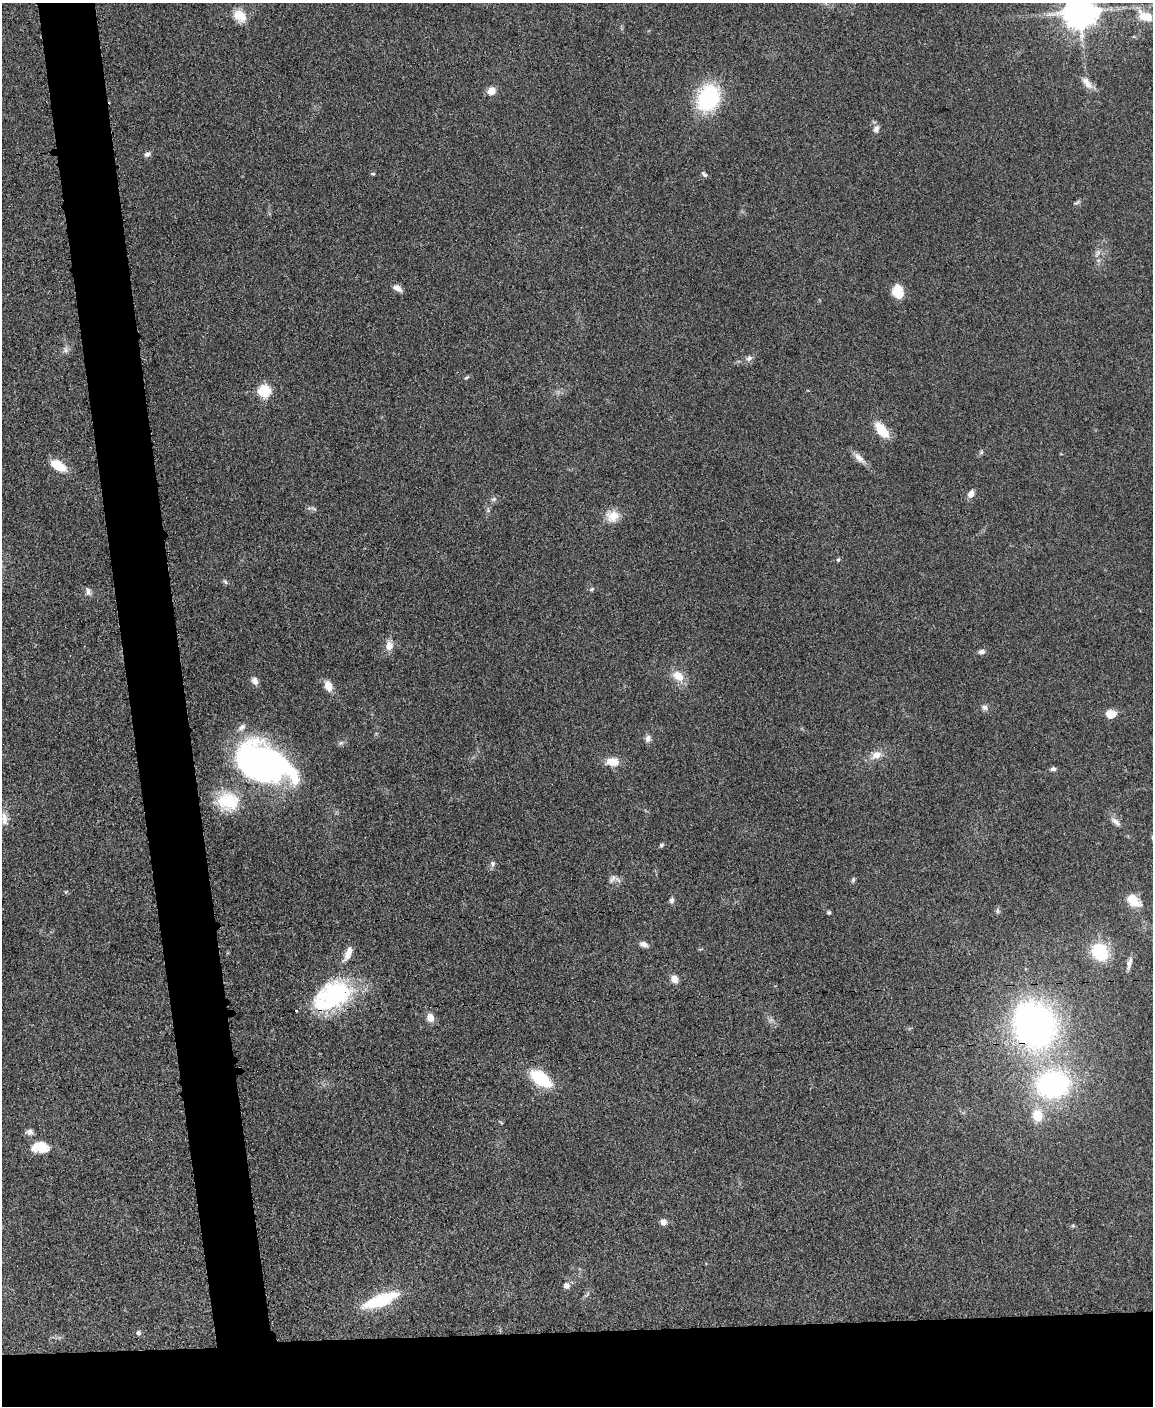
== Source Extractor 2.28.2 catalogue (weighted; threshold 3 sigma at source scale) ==
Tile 11 of 4 x 3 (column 3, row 3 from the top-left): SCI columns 2305-3455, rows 246-1649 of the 4612 x 4594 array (HDU 1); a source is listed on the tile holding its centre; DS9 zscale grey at full resolution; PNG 1155 x 1408 px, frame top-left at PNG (2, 3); no overlay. Shown black and unused: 10% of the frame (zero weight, under 3 of 5 exposures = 1% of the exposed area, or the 3 px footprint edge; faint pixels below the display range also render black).
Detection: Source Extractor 2.28.2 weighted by HDU 2 'WHT'; one run over the whole footprint, this tile lists its part. Background 0.0654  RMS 0.0062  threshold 0.0279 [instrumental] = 3 sigma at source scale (4.5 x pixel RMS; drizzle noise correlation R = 1.50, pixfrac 1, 0.05/0.05 arcsec/px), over >= 5 px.
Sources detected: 76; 2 inside a brighter object's white glare — not listed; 1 inside a brighter listed object's ellipse — not listed separately; the other 73 listed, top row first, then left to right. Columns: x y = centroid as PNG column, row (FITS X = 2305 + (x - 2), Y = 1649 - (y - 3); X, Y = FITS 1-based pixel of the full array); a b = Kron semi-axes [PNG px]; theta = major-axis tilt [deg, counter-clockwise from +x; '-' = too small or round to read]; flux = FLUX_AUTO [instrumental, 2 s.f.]
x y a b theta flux
1080 12 9 9 - 1400
239 16 18 12 -42 9.8
1145 16 24 13 -27 11
1087 83 20 9 -51 5.5
491 91 8 7 - 6.9
708 98 21 16 62 70
876 129 10 7 62 2.7
147 154 8 6 42 1.9
373 174 5 4 - 0.75
704 174 8 5 -38 1.5
1077 203 10 4 39 1.2
1098 253 12 4 54 1.9
397 288 10 6 -33 4.2
898 291 13 9 -74 15
66 350 10 6 -77 2.1
749 358 9 6 28 2.3
466 378 6 3 19 0.78
264 391 6 6 - 62
881 430 21 10 -52 13
981 452 7 4 54 1.1
859 458 18 8 -48 4.7
58 466 17 9 -31 15
971 494 9 7 60 4.1
493 499 8 5 20 1.5
314 509 9 4 -35 1.3
488 510 6 4 73 1
613 516 17 15 10 8.8
838 560 6 4 73 0.94
225 582 7 5 -66 1.1
591 589 7 5 27 1.1
88 592 11 7 -84 2.3
389 646 13 10 87 4.9
982 652 8 6 12 2.4
678 676 17 11 -36 8.8
255 681 10 7 -65 3.1
328 686 12 8 -67 6.8
985 707 9 7 -30 2
1111 714 12 9 2 7.3
648 738 10 8 80 2.4
341 743 7 4 18 1.2
876 755 11 8 30 5.8
612 762 15 9 -6 8.5
262 764 57 38 -24 180
1053 769 7 5 -14 1.8
228 801 26 21 -12 27
4 816 15 8 -75 5.2
1116 821 17 7 -40 3.6
661 845 6 4 42 1
492 864 9 6 85 1.8
612 879 13 5 49 2.1
853 880 7 4 46 1.1
65 892 6 4 89 0.7
672 900 7 5 89 1.8
1133 900 17 11 -40 13
997 911 8 4 -82 1.2
829 912 5 4 - 0.95
643 944 10 6 -17 2.8
1100 952 15 13 -66 34
348 954 20 8 66 6.5
1129 963 15 6 76 3.3
674 979 9 8 - 4.5
332 996 49 30 30 69
430 1018 11 9 -71 4.9
1034 1024 41 34 -56 240
541 1079 17 9 -37 42
1053 1084 30 25 7 110
1037 1115 11 9 -80 14
29 1132 9 7 7 2.4
40 1147 22 13 0 12
664 1222 7 6 - 3.2
566 1286 8 7 - 3
380 1301 34 11 21 38
138 1333 6 6 - 1.6
Overlapping masked pixels (flux is a lower limit): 2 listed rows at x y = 332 996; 1034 1024
Isophote crosses this tile's border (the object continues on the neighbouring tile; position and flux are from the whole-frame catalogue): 1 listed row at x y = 1080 12